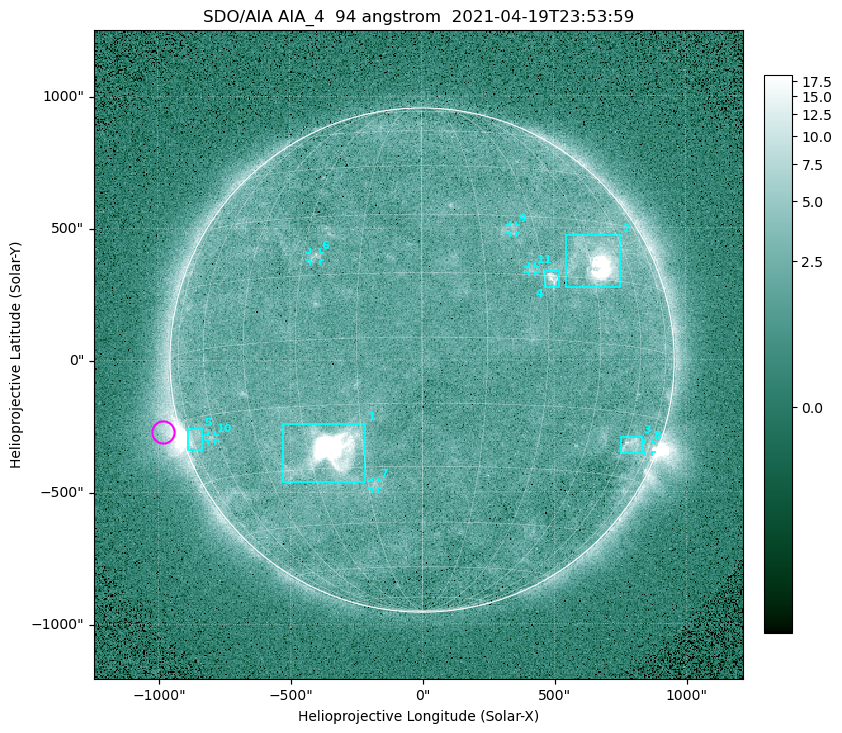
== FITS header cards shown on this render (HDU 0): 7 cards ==
TELESCOP= 'SDO/AIA '
INSTRUME= 'AIA_4   '
WAVELNTH=                   94
WAVEUNIT= 'angstrom'
DATE-OBS= '2021-04-19T23:53:59.13'
CTYPE1  = 'HPLN-TAN'
CTYPE2  = 'HPLT-TAN'

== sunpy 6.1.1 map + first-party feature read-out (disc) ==
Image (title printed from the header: SDO/AIA AIA_4  94 angstrom  2021-04-19T23:53:59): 512 x 512 px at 4.8 arcsec/px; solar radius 955 arcsec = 199 px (full disc in frame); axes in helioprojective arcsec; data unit not stated in the header (colour bar unlabelled)
Orientation: roll -0.138 deg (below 1 deg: not rotated)
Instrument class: DISC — disc imager (sunpy class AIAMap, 94 A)
Bright regions (active regions / flare kernels): reference = the median radial profile (limb darkening/brightening removed); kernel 5 px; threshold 5 sigma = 2.59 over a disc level ~1.8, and >= 1.15x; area >= 9 px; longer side >= 5 px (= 24 arcsec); searched inside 0.97 R_sun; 11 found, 11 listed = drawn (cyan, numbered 1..; 6 of them under ~33 arcsec drawn as corner ticks so the feature stays visible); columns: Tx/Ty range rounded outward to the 10 arcsec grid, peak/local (2 s.f.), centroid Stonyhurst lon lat
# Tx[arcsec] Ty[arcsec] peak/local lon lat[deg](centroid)
1 -530..-210 -460..-240 1554 -23 -26
2 540..750 270..470 38 +47 +19
3 750..830 -360..-290 4.3 +64 -22
4 460..520 270..340 6.2 +32 +14
5 -890..-830 -340..-260 6.1 -73 -19
6 -430..-380 380..410 3.3 -27 +20
7 -190..-170 -490..-450 3.1 -13 -34
8 840..870 -350..-310 3 +75 -22
9 330..360 480..510 2.6 +24 +26
10 -810..-780 -300..-280 2.8 -63 -20
11 400..430 330..360 2.9 +27 +16
Off-limb structures (1.02-1.3 R_sun): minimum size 50 px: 5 found; the strongest spans PA ~90..115 deg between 1.02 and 1.21 R_sun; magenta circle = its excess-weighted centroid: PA ~105 deg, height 1.07 R_sun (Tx ~-980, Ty ~-270 arcsec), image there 4.4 x the reference